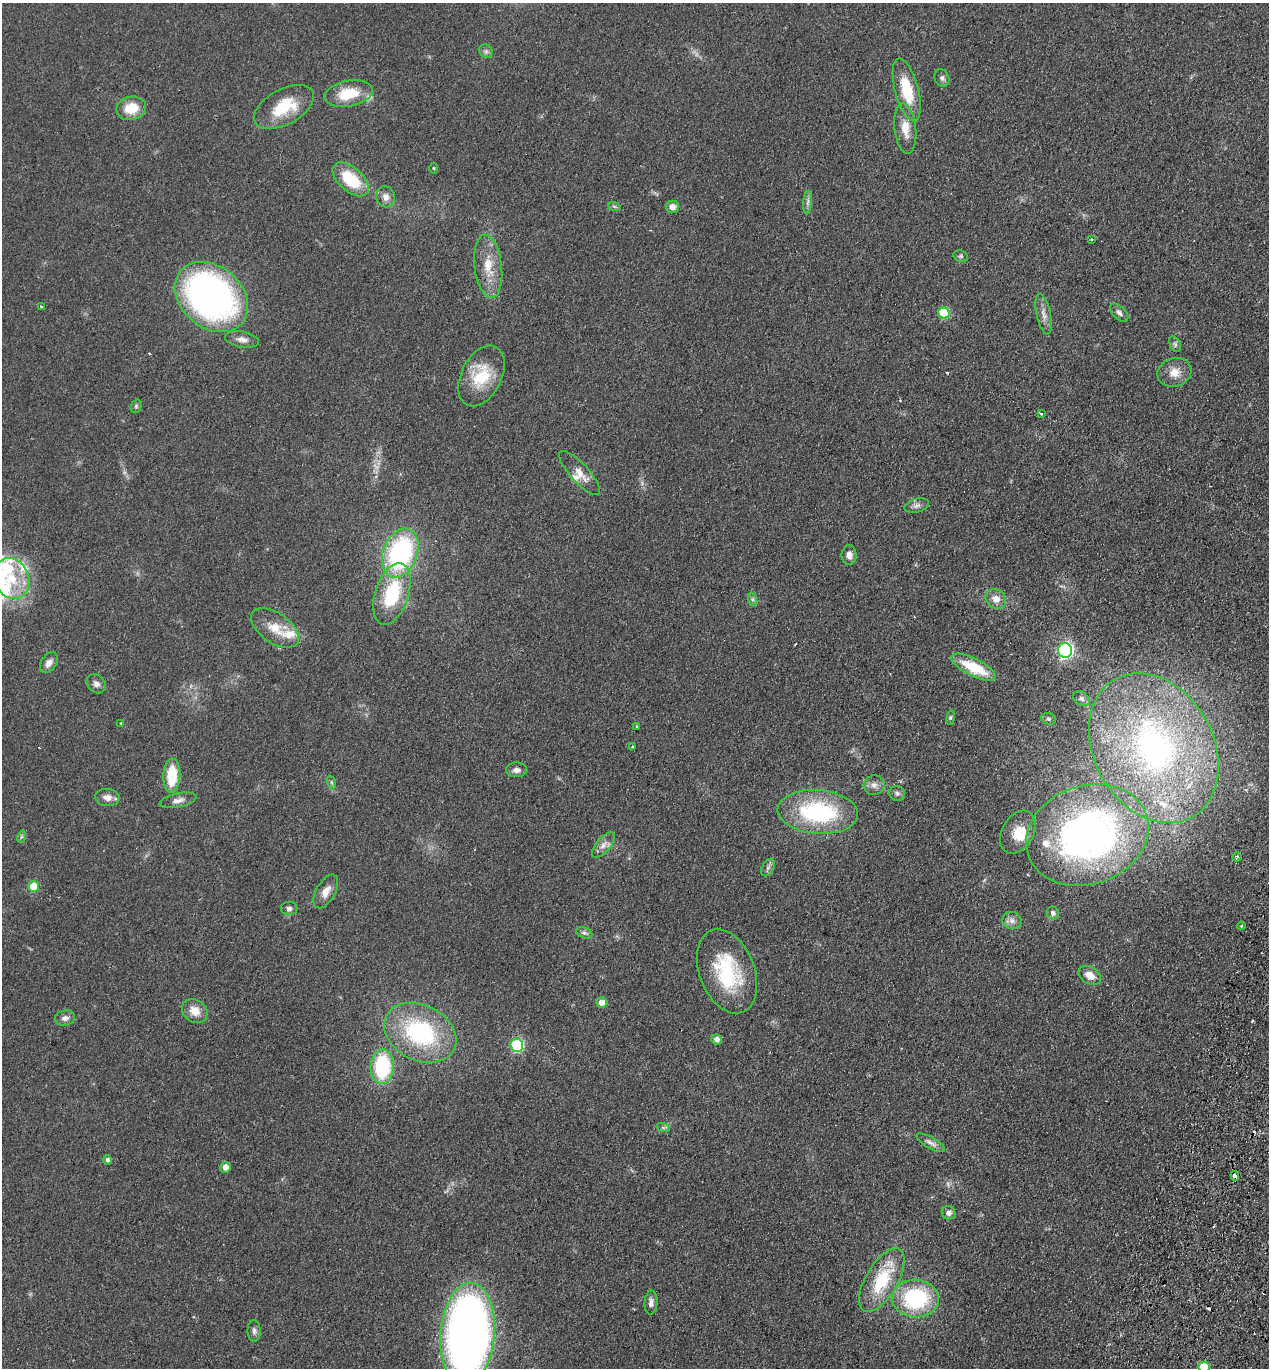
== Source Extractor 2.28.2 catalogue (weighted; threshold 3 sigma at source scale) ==
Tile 6 of 4 x 4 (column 2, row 2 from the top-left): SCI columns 1592-2858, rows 2755-4120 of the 5586 x 5508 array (HDU 1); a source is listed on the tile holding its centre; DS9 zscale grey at full resolution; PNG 1271 x 1370 px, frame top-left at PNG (2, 3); each listed source drawn as its Kron ellipse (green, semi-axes under 4 px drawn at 4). Shown black and unused: <1% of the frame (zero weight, under 2 of 3 exposures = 3% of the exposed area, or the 3 px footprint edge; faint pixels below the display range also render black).
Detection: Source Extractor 2.28.2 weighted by HDU 2 'WHT'; one run over the whole footprint, this tile lists its part. Background 0.0768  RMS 0.0083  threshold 0.0373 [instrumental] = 3 sigma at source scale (4.5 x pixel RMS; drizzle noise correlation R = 1.50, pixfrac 1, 0.05/0.05 arcsec/px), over >= 5 px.
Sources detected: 101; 4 cosmic-ray / hot-pixel residue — neither listed nor drawn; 8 inside a brighter listed object's ellipse — not listed separately; the other 89 listed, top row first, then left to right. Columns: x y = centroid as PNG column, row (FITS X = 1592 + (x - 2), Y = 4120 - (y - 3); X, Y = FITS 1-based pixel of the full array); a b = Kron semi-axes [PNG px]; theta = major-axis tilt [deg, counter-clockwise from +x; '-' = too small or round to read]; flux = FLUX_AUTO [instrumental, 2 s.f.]
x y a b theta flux
486 51 7 6 - 2.1
942 78 9 7 -62 2.5
907 90 32 11 -75 31
349 94 24 13 11 25
284 107 33 17 29 32
131 108 15 11 13 18
905 128 25 10 -83 13
434 168 5 3 - 0.79
351 179 22 12 -41 35
386 197 10 9 - 5.5
808 202 11 4 84 2.9
614 206 6 4 -19 1.2
672 207 7 6 - 6
1091 240 3 3 - 1
961 256 7 5 -20 1.7
488 266 32 13 -83 20
211 297 41 30 -41 340
41 306 3 3 - 2.4
944 313 5 5 - 38
1119 313 11 6 -46 3.2
1044 314 20 7 -78 5.9
242 339 17 8 -10 5.3
1175 344 8 5 -65 1.9
1174 372 17 14 19 10
481 376 32 20 63 33
136 406 7 5 70 1.4
1041 414 3 3 - 2.1
579 473 28 9 -48 9.3
917 505 12 7 15 3.3
400 553 25 17 68 130
849 555 10 7 89 5
12 578 21 17 -66 27
392 594 32 16 72 50
752 599 7 4 -72 1.6
996 599 11 9 -35 7.8
275 628 27 15 -34 18
1065 651 7 7 - 210
49 663 11 7 55 5
974 667 24 9 -26 29
96 684 11 8 -42 3.7
1081 698 9 6 -34 2.8
951 718 7 4 81 1.3
1049 719 7 5 -16 1.7
121 723 3 2 - 0.92
636 726 4 3 - 0.69
632 747 2 2 - 0.83
1154 748 79 60 -61 250
517 770 10 7 1 3.7
172 776 17 8 87 30
331 782 6 4 -71 1.4
874 785 10 9 - 4.5
897 793 8 7 - 2.5
107 797 12 8 -6 5.5
178 800 19 7 12 5
818 812 40 22 -5 90
1018 832 23 16 60 17
1087 835 62 49 19 350
21 837 6 4 71 1.2
603 845 15 7 49 5.3
1237 857 4 4 - 1.3
768 868 9 6 62 2.5
34 887 5 5 - 22
326 891 18 9 60 7.7
289 908 8 7 - 2.5
1053 913 6 6 - 2.8
1012 921 9 8 - 4.2
1241 926 4 3 - 0.74
584 933 8 5 -20 2
727 971 44 27 -69 60
1090 975 12 8 -31 8.7
602 1002 5 5 - 6.3
195 1011 13 11 -37 10
65 1018 10 7 14 3.8
420 1033 38 27 -27 91
717 1039 5 5 - 4.7
517 1045 6 6 - 93
382 1067 17 11 88 66
663 1127 7 4 -19 1.4
931 1143 16 5 -29 4.1
107 1160 5 4 - 2.2
225 1167 5 5 - 6.7
1235 1176 5 3 - 8
949 1213 7 6 - 2.7
882 1280 36 16 59 43
916 1299 23 19 -3 82
651 1303 12 6 86 3.8
254 1331 10 6 -89 2.9
468 1334 51 27 85 590
1204 1367 5 5 - 25
Overlapping masked pixels (flux is a lower limit): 1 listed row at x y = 1235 1176
Isophote crosses this tile's border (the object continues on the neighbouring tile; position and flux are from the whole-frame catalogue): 2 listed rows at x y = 468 1334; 1204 1367